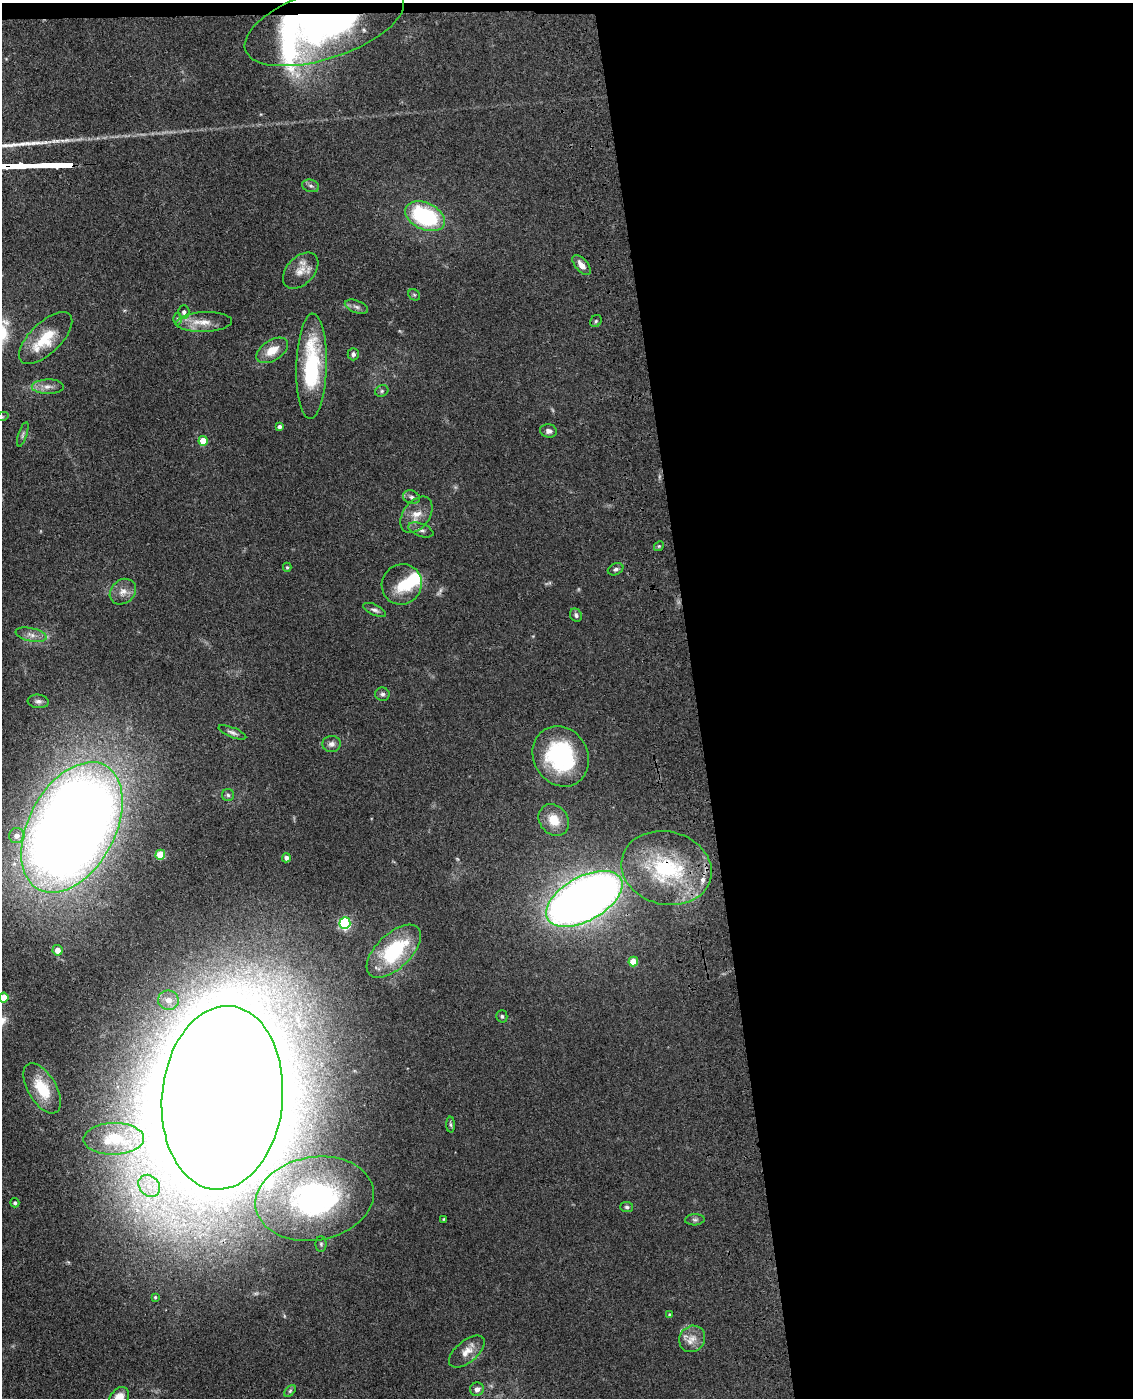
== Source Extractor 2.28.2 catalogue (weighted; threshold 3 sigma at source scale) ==
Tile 4 of 4 x 3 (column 4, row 1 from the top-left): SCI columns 3511-4641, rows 2942-4337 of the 4757 x 4590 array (HDU 1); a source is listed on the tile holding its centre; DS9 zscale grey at full resolution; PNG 1135 x 1400 px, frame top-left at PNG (2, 3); each listed source drawn as its Kron ellipse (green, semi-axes under 4 px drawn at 4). Shown black and unused: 39% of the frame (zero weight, under 3 of 4 exposures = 6% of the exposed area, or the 3 px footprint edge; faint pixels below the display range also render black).
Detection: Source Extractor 2.28.2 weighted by HDU 2 'WHT'; one run over the whole footprint, this tile lists its part. Background 0.0701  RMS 0.006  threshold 0.0271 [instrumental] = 3 sigma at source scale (4.5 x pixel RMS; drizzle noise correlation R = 1.50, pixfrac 1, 0.05/0.05 arcsec/px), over >= 5 px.
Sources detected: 80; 1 too faint to see at this stretch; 4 inside a brighter object's white glare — neither listed nor drawn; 4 inside a brighter listed object's ellipse — not listed separately; the other 71 listed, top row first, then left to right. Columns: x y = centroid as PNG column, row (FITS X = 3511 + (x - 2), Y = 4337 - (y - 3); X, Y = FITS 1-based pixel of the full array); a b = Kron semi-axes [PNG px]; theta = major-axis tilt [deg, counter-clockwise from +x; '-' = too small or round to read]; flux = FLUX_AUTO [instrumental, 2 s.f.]
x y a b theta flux
324 24 83 34 18 160
311 186 8 6 -16 1.7
425 216 21 13 -25 58
582 265 12 6 -49 4.3
301 271 21 13 46 8
414 295 6 5 - 0.86
356 307 12 6 -21 2.1
184 312 7 5 90 1.8
177 319 6 4 -90 0.97
596 321 6 5 - 1.1
204 322 28 10 2 8.8
46 338 34 15 44 21
272 350 17 10 33 9.3
353 354 6 5 - 1.6
311 366 53 15 89 54
48 387 16 7 1 4.2
382 391 7 5 23 1.2
2 417 6 4 18 0.82
279 426 4 4 - 1.7
548 431 8 6 -8 2.5
23 434 13 4 72 1.4
203 441 5 4 - 12
411 497 9 6 -20 1.7
416 515 20 13 54 8
421 530 13 6 -20 2.4
659 546 5 4 - 0.8
287 567 4 4 - 0.72
616 569 8 5 23 1.7
402 584 20 19 - 16
123 592 14 11 42 5.2
375 610 12 5 -24 2
576 615 7 5 -57 1.5
31 635 16 6 -13 3.9
382 694 7 6 - 1.5
38 701 10 6 -7 2.2
232 732 15 5 -21 2.1
332 744 9 8 - 2.7
561 756 31 27 -60 62
228 795 6 6 - 1.3
554 820 17 14 -51 11
72 827 70 43 62 1300
17 836 8 7 - 3.9
160 855 5 5 - 20
286 858 4 4 - 2.3
666 868 46 36 -14 60
584 899 42 22 29 620
345 923 6 5 - 81
57 950 5 5 - 5
394 951 34 17 44 48
633 962 5 4 - 12
4 997 5 4 - 11
168 1000 10 9 - 5
502 1016 6 5 - 1.2
42 1088 28 14 -60 24
222 1098 92 60 85 6600
451 1125 8 4 -88 1
114 1139 30 16 1 22
149 1186 12 9 -49 8.7
315 1199 59 41 9 150
15 1203 4 4 - 1.2
627 1207 6 5 - 1.3
444 1219 3 3 - 0.5
695 1220 10 5 4 1.5
321 1244 8 5 -89 1.3
155 1297 3 3 - 0.67
670 1315 4 4 - 1.3
692 1339 14 12 49 6.3
467 1352 21 10 40 6.7
477 1389 7 6 - 2.7
290 1391 7 4 45 1
119 1398 13 8 55 11
Overlapping masked pixels (flux is a lower limit): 3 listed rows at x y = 324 24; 666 868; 584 899
Isophote crosses this tile's border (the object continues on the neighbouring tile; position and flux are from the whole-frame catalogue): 3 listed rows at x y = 2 417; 4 997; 119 1398